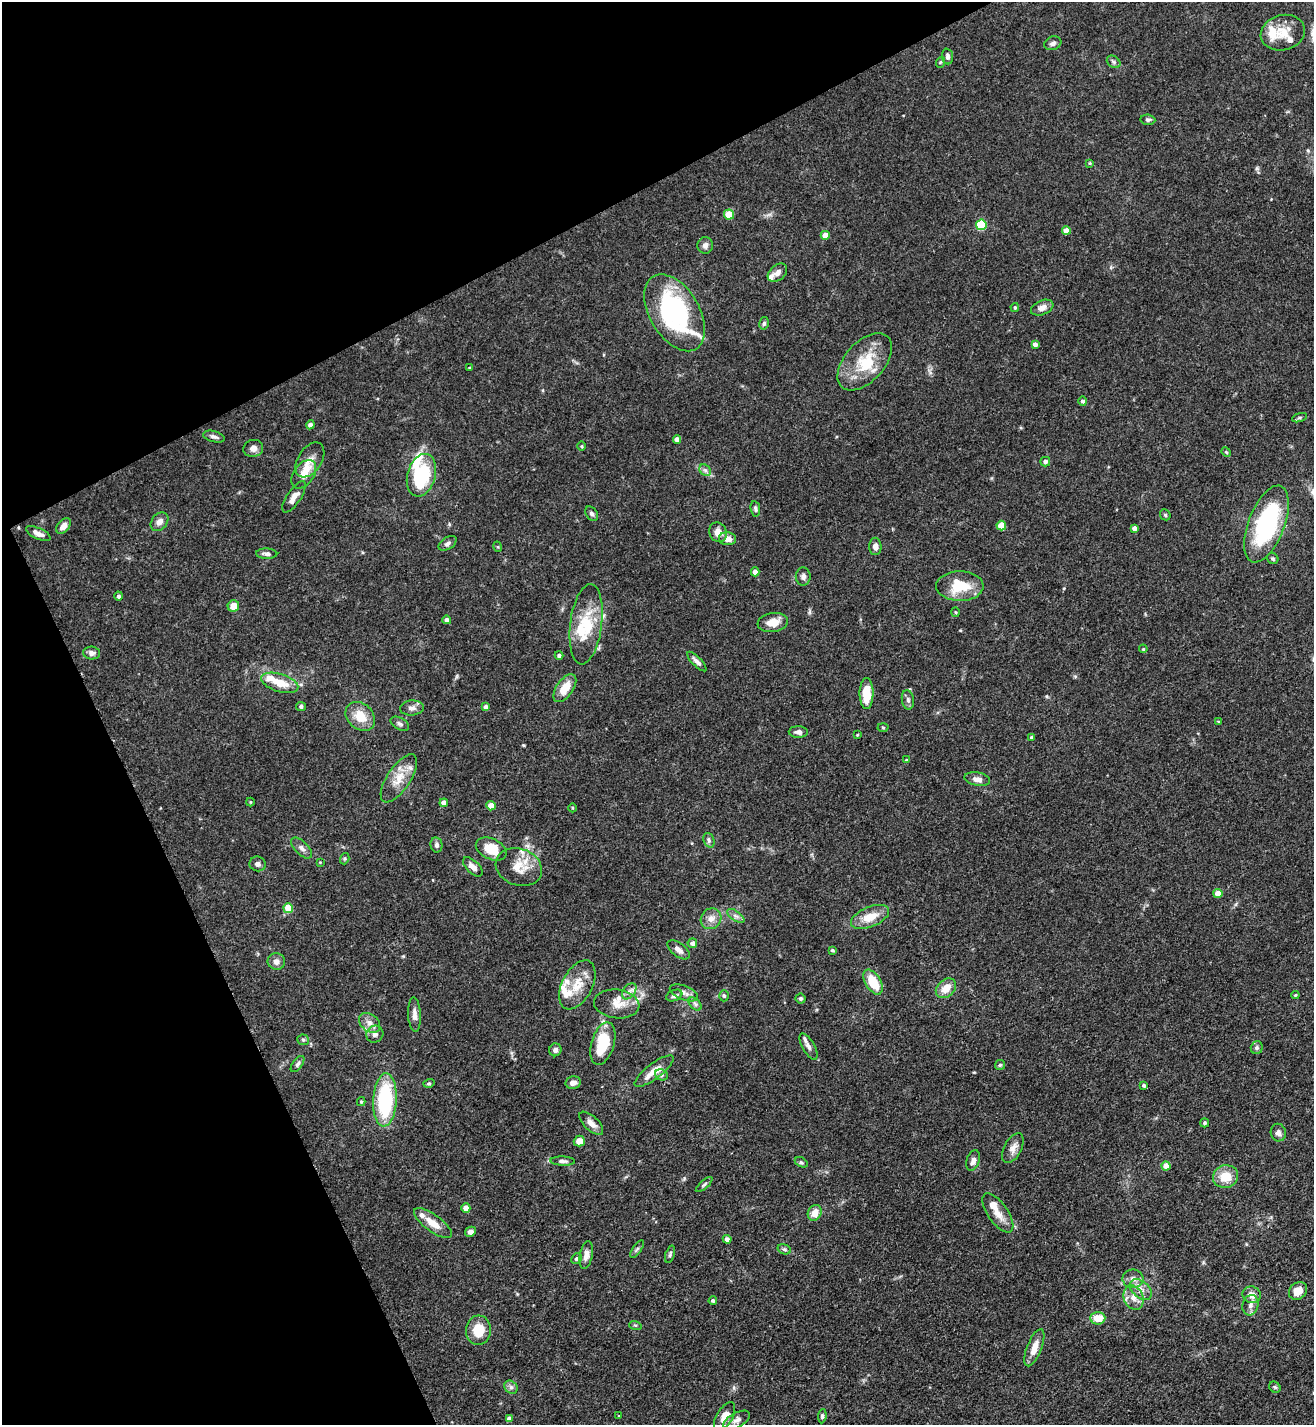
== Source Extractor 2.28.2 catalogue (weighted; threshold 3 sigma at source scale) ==
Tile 5 of 4 x 4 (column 1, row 2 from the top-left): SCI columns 153-1464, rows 2849-4271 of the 5688 x 5699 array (HDU 1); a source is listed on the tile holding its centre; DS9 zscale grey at full resolution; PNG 1316 x 1427 px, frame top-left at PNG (2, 2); each listed source drawn as its Kron ellipse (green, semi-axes under 4 px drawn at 4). Shown black and unused: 25% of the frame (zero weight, under 3 of 5 exposures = <1% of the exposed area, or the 3 px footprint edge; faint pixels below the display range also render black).
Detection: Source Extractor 2.28.2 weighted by HDU 2 'WHT'; one run over the whole footprint, this tile lists its part. Background 0.0758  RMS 0.004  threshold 0.018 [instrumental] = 3 sigma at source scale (4.5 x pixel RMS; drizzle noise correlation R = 1.50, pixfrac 1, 0.05/0.05 arcsec/px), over >= 5 px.
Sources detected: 188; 18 inside a brighter listed object's ellipse — not listed separately; the other 170 listed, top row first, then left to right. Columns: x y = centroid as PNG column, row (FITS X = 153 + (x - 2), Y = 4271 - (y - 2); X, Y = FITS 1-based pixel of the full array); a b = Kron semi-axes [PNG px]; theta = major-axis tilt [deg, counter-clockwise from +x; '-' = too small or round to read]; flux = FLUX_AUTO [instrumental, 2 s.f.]
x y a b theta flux
1283 33 22 17 14 8.6
1053 43 9 6 20 1.4
947 57 8 5 -86 1.3
941 62 6 3 69 0.43
1114 62 7 5 -36 0.89
1148 120 7 5 -6 0.81
1090 163 3 3 - 0.37
729 215 5 5 - 8.6
981 225 5 5 - 23
1066 230 4 4 - 3.4
825 235 4 4 - 3.4
705 245 8 7 - 1.9
777 273 11 7 42 2.1
1015 307 4 3 - 0.59
1042 308 12 7 23 2.4
675 313 42 25 -60 60
764 323 6 5 - 0.78
1035 344 4 4 - 1.8
865 362 34 20 48 15
470 368 3 2 - 0.42
1083 401 5 4 - 1
1299 418 8 3 19 0.68
310 425 4 4 - 1.7
214 437 11 5 -15 1.4
677 439 4 4 - 2.4
582 446 5 3 - 0.4
253 448 10 8 15 2.4
1226 452 5 4 - 0.46
310 460 19 12 57 4.3
1045 462 5 4 - 1.3
705 470 6 5 - 1
304 474 16 10 54 4.5
421 475 22 14 74 29
294 497 18 7 56 3
755 509 8 4 -81 0.96
592 514 8 5 -56 1.1
1165 515 6 5 - 0.57
159 522 10 7 51 2.5
1266 524 41 18 69 52
63 526 9 5 50 2.6
1001 526 5 4 - 8.6
1134 528 4 4 - 1.7
718 532 10 8 -59 3.5
38 534 13 5 -24 2.5
727 539 8 6 -7 3.2
448 543 10 6 32 1.4
875 546 9 6 -89 2
498 547 5 3 - 0.41
267 554 11 5 -2 1.4
1273 559 6 5 - 0.64
755 572 4 4 - 3.1
803 576 9 7 90 1.7
960 586 23 15 0 13
119 596 4 4 - 0.96
233 606 6 5 - 4.2
956 612 5 3 - 0.41
447 620 4 4 - 1.5
773 622 15 9 8 5.2
586 624 40 16 83 15
1143 649 4 3 - 0.44
92 653 8 6 -3 1.6
559 655 4 4 - 1
697 661 13 4 -45 1.6
280 683 19 9 -17 7.6
565 688 16 8 55 6.6
866 693 15 7 90 11
908 700 10 6 -80 1.2
301 706 5 4 - 0.88
486 707 4 4 - 1.4
412 708 12 7 5 2.1
360 716 16 12 -42 7.5
1218 721 4 2 - 0.26
400 724 10 6 -30 1.1
883 727 5 3 - 0.4
798 732 9 5 -2 1.6
857 735 3 3 - 0.36
1032 737 4 4 - 0.92
906 760 4 3 - 0.4
399 778 28 11 56 7
977 779 13 6 -11 2.4
250 802 4 4 - 0.39
444 803 4 4 - 2.4
491 806 4 4 - 5.2
573 808 4 3 - 0.4
709 840 7 5 -70 0.95
436 845 8 6 -80 1.3
302 848 13 6 -45 1.7
491 849 16 10 -25 8.7
345 859 6 4 71 0.56
320 862 3 3 - 0.28
258 864 8 7 - 1.6
473 867 12 6 -44 2.6
519 867 24 18 -19 8.2
1218 894 4 4 - 5.2
288 908 5 4 - 9.4
736 916 10 5 -35 1.3
870 917 20 10 22 7.2
711 919 11 10 - 3
692 943 5 4 - 1.4
679 950 13 6 -38 2.1
832 950 4 3 - 0.65
276 961 8 8 - 2.2
873 982 14 7 -59 9.9
577 985 26 15 62 8.7
946 988 11 8 42 5.1
629 991 9 5 52 1.7
684 993 15 7 -21 2.2
1295 995 4 4 - 0.37
674 996 8 5 22 1.2
724 996 5 5 - 0.67
800 998 5 5 - 0.67
617 1004 23 14 -6 6.3
695 1004 8 4 -45 0.99
414 1014 17 6 -87 2.4
370 1023 12 8 -39 2.9
375 1034 9 8 - 1.9
303 1040 6 5 - 0.69
603 1044 22 11 74 16
808 1047 15 6 -61 1.5
1257 1048 6 6 - 0.87
555 1050 6 6 - 1.5
298 1064 9 5 53 1
1000 1065 5 5 - 0.63
654 1071 24 7 37 6
661 1075 6 5 - 0.89
429 1083 6 4 16 0.55
573 1083 8 6 13 2.1
1144 1085 4 4 - 0.8
385 1100 27 11 87 39
361 1102 4 4 - 0.47
591 1123 15 7 -43 3
1205 1123 4 4 - 0.73
1278 1133 9 7 -78 1.7
579 1141 5 5 - 3.6
1013 1148 16 8 63 2.7
973 1160 11 6 72 2.1
563 1161 12 4 -2 1.3
801 1162 7 4 -28 0.68
1166 1166 4 4 - 4.9
1225 1177 13 11 14 7.4
704 1185 10 3 41 0.75
466 1208 4 4 - 3.8
815 1213 8 6 62 4.7
998 1213 23 10 -55 5.2
433 1223 22 8 -36 5.6
470 1232 6 4 28 1.5
727 1239 4 4 - 1.7
637 1249 10 3 55 0.8
784 1249 7 5 -18 0.79
670 1254 9 4 72 0.88
586 1255 14 6 80 2.6
577 1259 5 5 - 1.1
1133 1279 10 9 - 2.7
1141 1289 13 8 -41 3.1
1298 1291 10 8 40 4.3
1252 1295 9 8 - 3.8
1133 1298 12 9 -68 3.6
713 1300 4 4 - 0.86
1250 1305 10 8 76 2.3
1098 1318 7 6 - 5.8
635 1325 6 4 -17 0.53
478 1330 14 12 85 9.2
1034 1348 20 7 68 4.7
511 1387 7 6 - 1.1
1275 1387 6 5 - 0.59
619 1416 3 3 - 0.34
822 1416 7 4 85 0.71
725 1417 16 8 60 3.9
509 1418 4 4 - 1.6
737 1420 15 7 28 2.2